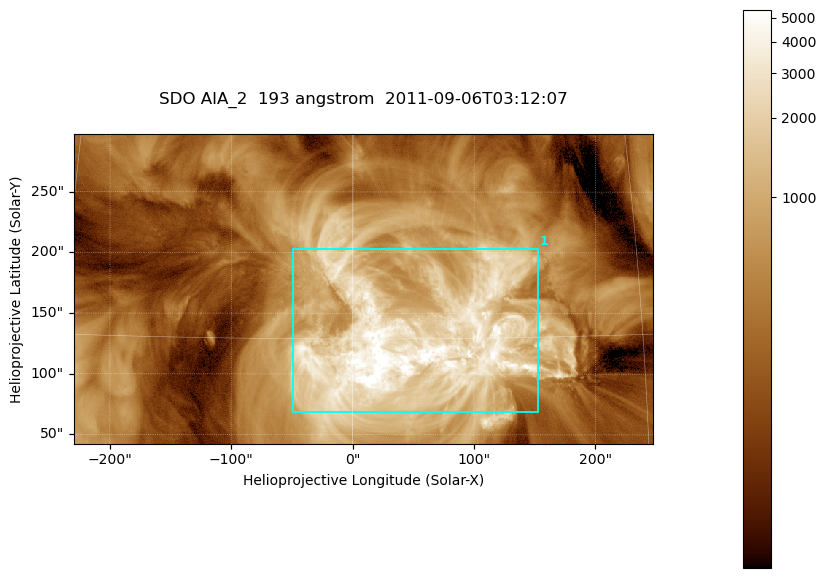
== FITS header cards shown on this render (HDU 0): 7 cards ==
TELESCOP= 'SDO     '           /
INSTRUME= 'AIA_2   '           /
WAVELNTH=                  193 /
WAVEUNIT= 'angstrom'           /
DATE-OBS= '2011-09-06T03:12:07.84' /
CTYPE1  = 'HPLN-TAN'           /
CTYPE2  = 'HPLT-TAN'           /

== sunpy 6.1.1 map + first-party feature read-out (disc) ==
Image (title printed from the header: SDO AIA_2  193 angstrom  2011-09-06T03:12:07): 794 x 424 px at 0.601 arcsec/px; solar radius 952 arcsec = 1584 px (partial field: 4.3% of the solar disc is inside the frame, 100% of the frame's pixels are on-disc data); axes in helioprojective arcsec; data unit not stated in the header (colour bar unlabelled)
Pointing: header CRPIX1/2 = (2043.76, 2047.55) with CRVAL1/2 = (0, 0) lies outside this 794 x 424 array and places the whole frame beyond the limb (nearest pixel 1.3 R_sun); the SolarSoft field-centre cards XCEN/YCEN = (8.656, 170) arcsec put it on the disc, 1617 arcsec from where CRPIX/CRVAL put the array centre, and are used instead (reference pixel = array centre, CRVAL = XCEN/YCEN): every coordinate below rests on XCEN/YCEN
Orientation: roll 0.0565 deg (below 1 deg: not rotated)
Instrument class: DISC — disc imager (sunpy class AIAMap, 193 A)
Bright regions (active regions / flare kernels): reference = the on-disc median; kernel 7 px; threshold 5 sigma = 1797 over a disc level ~449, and >= 1.15x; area >= 336 px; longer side >= 5 px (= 3 arcsec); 1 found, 1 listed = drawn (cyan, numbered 1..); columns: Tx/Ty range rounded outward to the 2 arcsec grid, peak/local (2 s.f.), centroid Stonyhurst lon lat
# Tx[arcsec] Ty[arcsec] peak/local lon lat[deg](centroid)
1 -50..154 68..204 17 +3 +15